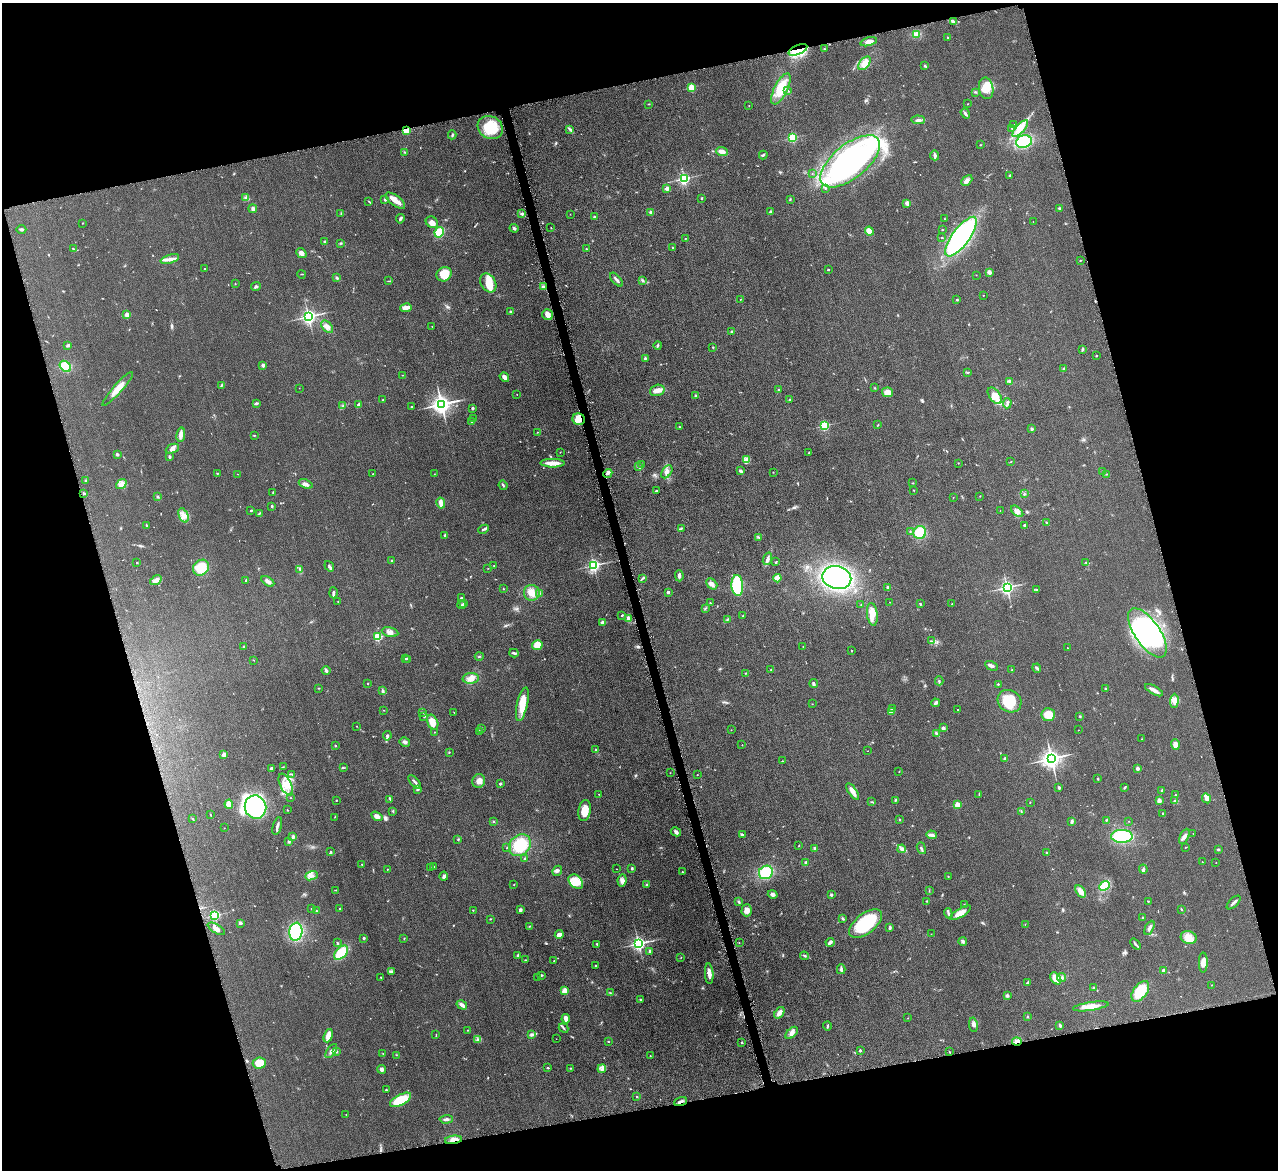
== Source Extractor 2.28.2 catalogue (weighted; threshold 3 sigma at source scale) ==
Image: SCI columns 6-5109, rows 273-4942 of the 5114 x 5096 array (HDU 1 of 3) = the unmasked area's bounding box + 8 px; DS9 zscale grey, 4 x 4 block average (1 PNG px = mean of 4 x 4 image px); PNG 1280 x 1172 px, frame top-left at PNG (2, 3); each listed source drawn as its Kron ellipse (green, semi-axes under 4 px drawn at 4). Shown black and unused: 31% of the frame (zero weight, under 4 of 8 exposures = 1% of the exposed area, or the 3 px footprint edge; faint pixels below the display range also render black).
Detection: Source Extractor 2.28.2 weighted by HDU 2 'WHT'. Background 0.0891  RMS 0.0087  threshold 0.0355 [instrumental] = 3 sigma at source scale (4.09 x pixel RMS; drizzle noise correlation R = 1.36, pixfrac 0.8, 0.05/0.05 arcsec/px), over >= 5 px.
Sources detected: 611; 5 too faint to see at this stretch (4 x 4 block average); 6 inside a brighter object's white glare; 1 cosmic-ray / hot-pixel residue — neither listed nor drawn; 5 coinciding with a brighter row at this scale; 33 inside a brighter listed object's ellipse — not listed separately; of the other 561, all 500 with FLUX_AUTO >= 1.36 (the completeness limit of this list) listed and drawn (61 fainter detections not listed), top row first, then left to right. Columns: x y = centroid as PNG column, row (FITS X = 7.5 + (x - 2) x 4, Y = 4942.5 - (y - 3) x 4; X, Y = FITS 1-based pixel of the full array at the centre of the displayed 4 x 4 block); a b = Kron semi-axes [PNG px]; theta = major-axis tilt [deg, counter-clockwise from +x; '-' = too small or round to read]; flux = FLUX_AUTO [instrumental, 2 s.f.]
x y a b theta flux
953 21 2 2 - 2.6
916 34 4 3 - 12
948 37 2 2 - 3.8
868 42 8 3 15 31
824 49 2 2 - 2.7
798 50 10 4 23 61
864 63 8 4 52 50
925 66 3 2 - 4.6
691 87 2 2 - 220
986 88 11 7 -80 63
781 89 17 6 63 110
788 91 2 2 - 2.9
975 92 4 2 - 4.3
649 104 2 2 - 2.6
968 104 2 2 - 1.5
749 105 2 2 - 2.7
965 113 5 2 - 9.6
918 120 7 3 -4 15
1013 125 2 2 - 3
490 128 13 11 -29 150
1012 128 2 2 - 2.5
1020 128 10 4 47 38
570 129 3 2 - 5.1
406 130 2 2 - 220
452 135 4 2 - 5.3
793 138 2 2 - 420
1024 142 8 6 16 180
980 145 2 2 - 2.5
405 152 3 2 - 4.1
722 152 6 3 -23 29
763 155 4 2 - 4.6
935 155 5 3 - 15
850 161 36 17 39 1300
812 174 2 2 - 2.4
1010 175 3 2 - 3
684 179 2 2 - 910
967 180 6 4 45 17
667 188 2 2 - 74
826 188 2 2 - 2.6
246 198 3 3 - 7.6
702 198 3 2 - 3.7
790 199 2 2 - 3.1
385 200 2 2 - 31
368 201 4 2 - 2.9
395 201 11 5 -37 34
907 203 3 2 - 19
253 209 4 3 - 12
1060 209 2 2 - 2.5
651 212 2 2 - 61
771 212 2 2 - 32
341 213 3 2 - 2.4
522 214 4 3 - 8.2
570 214 2 2 - 1.6
594 217 2 2 - 6.2
400 219 5 2 - 12
944 219 2 2 - 2.6
432 222 6 5 - 21
1033 222 2 2 - 1.6
82 223 2 2 - 2
514 228 4 3 - 6.7
551 228 2 2 - 1.9
21 229 5 2 - 9
942 230 2 2 - 2.1
869 231 4 3 - 55
439 232 5 4 - 97
942 237 3 2 - 2.9
961 237 24 8 54 1000
685 238 2 2 - 2.2
324 242 3 2 - 3.7
340 243 2 2 - 3.8
673 248 2 2 - 12
73 249 4 2 - 4.7
586 249 2 2 - 3
301 253 6 4 -40 20
170 259 9 3 17 22
1080 260 2 2 - 2
204 269 2 2 - 8.2
828 270 2 2 - 11
989 272 2 2 - 76
302 274 4 2 - 2.6
444 274 8 7 - 91
976 275 2 2 - 1.5
337 278 4 2 - 4.5
617 280 8 2 -50 13
642 280 3 2 - 5.5
389 281 3 2 - 3
488 283 10 7 -57 72
235 284 2 2 - 1.9
256 286 5 3 - 10
543 287 4 3 - 11
983 295 2 2 - 2
741 299 2 2 - 1.7
957 300 2 2 - 14
406 308 6 3 11 38
511 312 2 2 - 24
127 315 2 2 - 100
548 315 5 5 - 24
308 317 2 2 - 1600
432 326 2 2 - 2.3
327 327 7 4 -47 21
732 332 2 2 - 32
68 345 4 2 - 9.5
658 345 4 2 - 7.5
713 347 2 2 - 3.1
1083 350 2 2 - 2
1096 356 2 2 - 6.1
645 358 3 2 - 4.1
263 365 2 2 - 49
65 366 6 4 -44 100
1064 369 4 2 - 7.4
967 373 3 2 - 3.6
402 375 2 2 - 1.5
504 377 5 3 - 17
1009 381 2 2 - 2.8
221 385 3 2 - 4
299 388 2 2 - 1.5
875 388 2 2 - 3.3
118 389 22 4 48 58
657 390 7 5 17 29
779 390 3 2 - 6.2
887 392 6 4 -12 35
517 394 2 2 - 2.4
696 395 3 2 - 4.5
995 396 9 5 -54 42
383 400 2 2 - 3.1
790 400 2 2 - 12
256 403 3 2 - 9.8
1007 403 5 2 - 8.2
441 404 3 3 - 3100
359 405 3 2 - 33
342 406 3 2 - 4
411 407 2 2 - 11
472 408 2 2 - 25
474 419 2 2 - 1.4
579 419 6 5 - 49
472 421 2 2 - 33
878 425 3 2 - 2.5
825 426 2 2 - 480
680 427 2 2 - 2.5
1032 429 2 2 - 9
537 432 2 2 - 1.8
181 435 7 3 83 27
254 435 3 2 - 2.6
172 449 7 4 24 16
560 452 2 2 - 1.5
809 453 2 2 - 1.6
117 454 2 2 - 30
169 457 3 2 - 6.8
746 459 3 3 - 9.1
1011 462 3 2 - 2.5
552 463 12 3 -1 54
958 463 2 2 - 1.6
641 464 2 2 - 2.1
639 467 3 2 - 6.8
741 471 4 2 - 9.3
1102 471 2 2 - 4.1
667 472 7 4 55 21
773 472 2 2 - 1.5
217 473 2 2 - 3.3
608 473 5 3 - 12
237 474 2 2 - 1.4
372 474 2 2 - 3.7
434 474 2 2 - 2
1106 474 2 2 - 2.7
86 481 2 2 - 3.1
913 483 2 2 - 2.8
121 484 5 3 - 16
306 484 7 3 -21 17
503 485 5 2 - 5.8
657 490 4 2 - 7.2
914 490 2 2 - 2.6
273 492 2 2 - 2.9
84 493 3 2 - 5.5
1024 494 2 2 - 7.9
980 496 2 2 - 2
158 497 2 2 - 3.5
953 497 2 2 - 1.4
441 503 6 3 -79 32
272 506 2 2 - 14
251 510 2 2 - 18
1000 511 2 2 - 2.4
1017 511 7 4 -42 21
259 513 4 2 - 5.8
183 515 7 4 -66 27
1046 523 3 2 - 3.4
146 525 3 2 - 3.1
1024 525 2 2 - 13
681 528 2 2 - 2.9
484 529 5 2 - 7.8
910 531 2 2 - 2.8
920 533 6 6 - 110
445 535 2 2 - 5.9
759 538 2 2 - 1.8
767 559 6 3 69 15
392 561 2 2 - 3.8
776 562 3 2 - 3.4
1086 562 2 2 - 2.5
137 563 2 2 - 2.3
594 565 2 2 - 1100
329 566 5 3 - 8.7
494 566 2 2 - 5
201 568 8 7 - 100
488 568 2 2 - 1.4
300 569 4 2 - 4.2
679 576 5 3 - 11
643 578 3 2 - 4.9
777 578 4 3 - 51
837 578 14 11 -12 810
156 580 6 3 35 24
246 580 2 2 - 6.1
268 581 7 3 -31 18
712 584 6 4 -43 18
737 585 10 6 -87 330
888 587 3 2 - 9.1
1007 587 2 2 - 1400
503 589 2 2 - 2.9
1036 590 2 2 - 2.5
668 592 2 2 - 22
333 593 5 2 - 9.2
532 593 8 8 - 41
540 593 3 2 - 2.8
461 598 2 2 - 12
338 602 2 2 - 1.5
890 602 2 2 - 1.8
463 603 3 2 - 4.1
710 603 3 2 - 3.4
920 604 3 2 - 4.2
952 604 2 2 - 2.7
461 605 4 2 - 5.7
861 605 2 2 - 2
705 608 2 2 - 1.8
872 614 11 5 -83 57
622 615 3 2 - 3.8
743 616 2 2 - 2.4
629 618 3 2 - 6.9
727 620 4 2 - 3.4
602 623 2 2 - 56
390 632 8 5 -10 23
1147 633 28 12 -56 750
378 637 2 2 - 340
931 641 2 2 - 3.8
537 645 5 5 - 60
244 646 3 2 - 3.7
803 646 2 2 - 1.4
1067 648 2 2 - 2
852 651 2 2 - 6.2
514 653 5 2 - 7.9
479 656 4 2 - 3.8
406 659 2 2 - 3.8
408 659 2 2 - 7.2
254 660 2 2 - 1.5
991 666 7 3 -25 13
1037 668 4 2 - 8.2
326 670 5 2 - 10
771 670 2 2 - 2.1
1012 670 2 2 - 2.3
746 673 2 2 - 2.1
471 678 8 5 3 28
939 681 4 2 - 4.7
814 683 4 2 - 10
367 684 2 2 - 2.1
998 684 2 2 - 11
319 688 2 2 - 2.7
1105 689 2 2 - 16
1154 690 10 2 -29 28
383 691 4 3 - 8.3
1009 701 12 11 - 140
1174 701 7 4 87 29
935 703 4 3 - 7.9
522 704 17 5 78 80
812 704 2 2 - 1.6
893 709 3 2 - 8.4
384 710 2 2 - 1.5
958 710 2 2 - 2.4
891 711 2 2 - 84
422 712 2 2 - 1.9
454 712 2 2 - 1.7
1048 715 7 6 - 91
424 716 3 2 - 4.9
1080 716 3 2 - 3.5
433 722 8 5 -66 50
357 726 2 2 - 2.4
482 728 2 2 - 3.5
943 728 3 2 - 12
731 730 2 2 - 1.4
1078 730 2 2 - 1.6
479 731 2 2 - 6.5
434 732 2 2 - 1.5
937 733 4 2 - 7.1
387 736 4 2 - 20
1142 739 2 2 - 1.5
405 742 5 3 - 12
742 745 2 2 - 2.1
1175 745 5 4 - 31
335 746 2 2 - 4.1
596 750 2 2 - 4.2
868 751 2 2 - 1.7
449 752 2 2 - 2.4
224 755 2 2 - 64
1005 758 2 2 - 31
1051 759 3 3 - 2900
782 761 2 2 - 2.5
283 767 2 2 - 1.9
271 768 3 2 - 6.7
343 768 4 2 - 4.3
1137 768 2 2 - 49
899 772 2 2 - 2
670 773 2 2 - 2.3
292 774 2 2 - 1.8
697 775 2 2 - 1.5
1098 779 4 2 - 3.3
479 781 7 6 - 33
415 782 8 2 -48 10
500 784 2 2 - 19
286 785 12 5 -64 47
1059 788 2 2 - 12
1125 788 4 2 - 4.5
418 789 3 2 - 5.1
853 791 9 3 -55 22
1162 791 3 3 - 9.1
599 794 2 2 - 2.7
979 795 2 2 - 1.5
1175 795 2 2 - 2.7
290 798 2 2 - 1.6
1206 798 5 3 - 19
390 799 4 2 - 4.2
336 800 2 2 - 5.5
895 800 3 2 - 4.8
1159 801 2 2 - 84
1174 801 2 2 - 12
872 802 3 2 - 3.3
1030 802 2 2 - 3.9
229 804 4 3 - 51
957 805 2 2 - 130
255 807 11 10 - 670
287 810 3 2 - 2.2
393 811 2 2 - 2.5
584 811 10 6 82 61
1021 811 2 2 - 2.4
1163 814 4 2 - 5.4
210 815 2 2 - 2.3
377 816 6 4 -33 25
335 817 2 2 - 1.6
192 819 3 2 - 2.9
899 819 2 2 - 11
1106 820 4 2 - 4.1
494 821 2 2 - 3.5
1129 821 2 2 - 1.6
1072 822 3 2 - 13
277 826 9 2 74 13
224 828 2 2 - 1.6
676 832 5 4 - 11
1193 833 2 2 - 1.4
743 835 4 2 - 7.6
931 835 5 3 - 11
1122 836 11 6 0 210
1184 836 8 3 64 17
293 837 3 3 - 8.2
458 839 2 2 - 1.7
289 842 3 3 - 6.9
520 845 12 10 45 170
799 845 2 2 - 2.2
1185 847 2 2 - 1.5
507 848 2 2 - 2.5
815 848 3 3 - 7.4
921 848 6 2 -70 9.4
902 849 4 3 - 11
1218 849 3 2 - 4.1
330 852 2 2 - 6.7
1047 853 2 2 - 7.8
525 859 3 2 - 3.8
806 862 2 2 - 21
1202 862 2 2 - 2.8
1216 863 2 2 - 1.6
362 864 2 2 - 2.5
433 866 2 2 - 5.2
430 867 3 2 - 1.8
632 868 2 2 - 21
387 869 2 2 - 2.6
616 869 2 2 - 2
1143 869 4 3 - 7.4
557 871 5 3 - 12
682 872 3 2 - 3
766 872 7 6 - 160
312 876 6 4 20 19
444 876 4 3 - 10
948 876 2 2 - 2.3
622 880 6 4 83 17
576 882 8 6 -42 68
514 884 2 2 - 1.9
647 884 3 2 - 4.3
1105 886 6 4 42 140
335 890 2 2 - 2.1
929 890 2 2 - 2.2
1081 891 7 4 -55 22
773 894 5 3 - 13
831 895 3 3 - 5.6
927 901 2 2 - 5.1
1148 901 2 2 - 6.8
739 902 3 2 - 6.7
1234 903 8 2 45 13
964 904 2 2 - 1.8
340 908 2 2 - 3.8
311 909 2 2 - 2.8
520 909 3 2 - 10
1181 909 3 2 - 3.2
473 910 2 2 - 2.2
747 910 6 5 - 28
316 911 2 2 - 2.2
948 913 5 2 - 7.7
960 913 12 4 31 52
215 915 2 2 - 670
1143 918 3 2 - 6.2
490 919 2 2 - 2.7
843 919 3 2 - 3.9
240 923 4 2 - 6.7
866 924 19 10 38 280
1025 924 3 2 - 1.5
529 926 3 2 - 3.2
890 927 3 3 - 6.7
1149 928 7 3 61 13
216 929 9 3 -31 23
296 932 9 6 82 310
931 934 2 2 - 1.4
559 935 4 3 - 24
364 938 2 2 - 18
404 938 2 2 - 2.3
1189 938 8 6 -16 47
963 941 4 3 - 7.7
739 942 2 2 - 1.5
830 942 4 2 - 23
337 943 3 2 - 4.4
638 943 2 2 - 1400
597 944 2 2 - 11
1135 944 6 2 -51 8.4
649 951 3 2 - 5.3
341 953 8 5 46 130
518 956 3 3 - 8.3
804 956 4 2 - 5.8
681 957 2 2 - 1.5
525 960 2 2 - 1.9
554 961 2 2 - 4.4
1203 962 10 3 90 24
595 965 2 2 - 3.7
841 969 5 2 - 14
1163 970 2 2 - 33
392 971 3 2 - 5.2
709 974 10 3 -86 36
541 975 3 2 - 5.3
381 977 2 2 - 3.9
538 978 2 2 - 2.3
1056 978 7 4 -52 69
1062 978 4 4 - 13
1027 982 3 2 - 7.4
1211 985 2 2 - 2.6
1094 987 3 2 - 2.3
564 991 4 3 - 46
1140 991 12 6 54 170
610 993 3 2 - 2.7
1007 995 3 3 - 9.5
640 1000 3 2 - 3.7
462 1005 5 2 - 19
1091 1006 18 4 8 62
779 1013 6 3 54 29
1028 1017 2 2 - 3.7
908 1018 2 2 - 1.4
566 1019 4 3 - 29
973 1025 7 4 -81 17
1060 1025 4 2 - 6
827 1026 4 2 - 5.6
563 1028 5 2 - 6.8
468 1030 2 2 - 1.8
792 1033 7 4 46 22
532 1034 3 2 - 6.4
436 1035 3 2 - 2.5
328 1036 7 4 70 40
477 1039 3 2 - 4.7
556 1039 2 2 - 1.5
608 1042 2 2 - 2.5
1017 1042 5 3 - 17
742 1043 2 2 - 15
860 1050 2 2 - 19
331 1051 8 3 55 15
336 1051 3 3 - 6.2
949 1052 2 2 - 2.6
383 1053 3 2 - 2.1
396 1055 2 2 - 1.7
650 1056 2 2 - 1.7
259 1063 6 5 - 78
548 1068 3 2 - 3.2
571 1068 2 2 - 3.3
382 1069 4 3 - 12
602 1069 4 3 - 12
386 1090 3 2 - 4.6
637 1097 2 2 - 3.5
400 1100 12 5 28 120
680 1102 7 2 20 14
346 1115 2 2 - 1.6
446 1119 6 3 2 11
453 1140 8 3 7 25
Overlapping masked pixels (flux is a lower limit): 6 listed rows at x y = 798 50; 406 130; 579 419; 1017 1042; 680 1102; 453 1140
Diffuse or blended objects may show on this block-average render without a row.